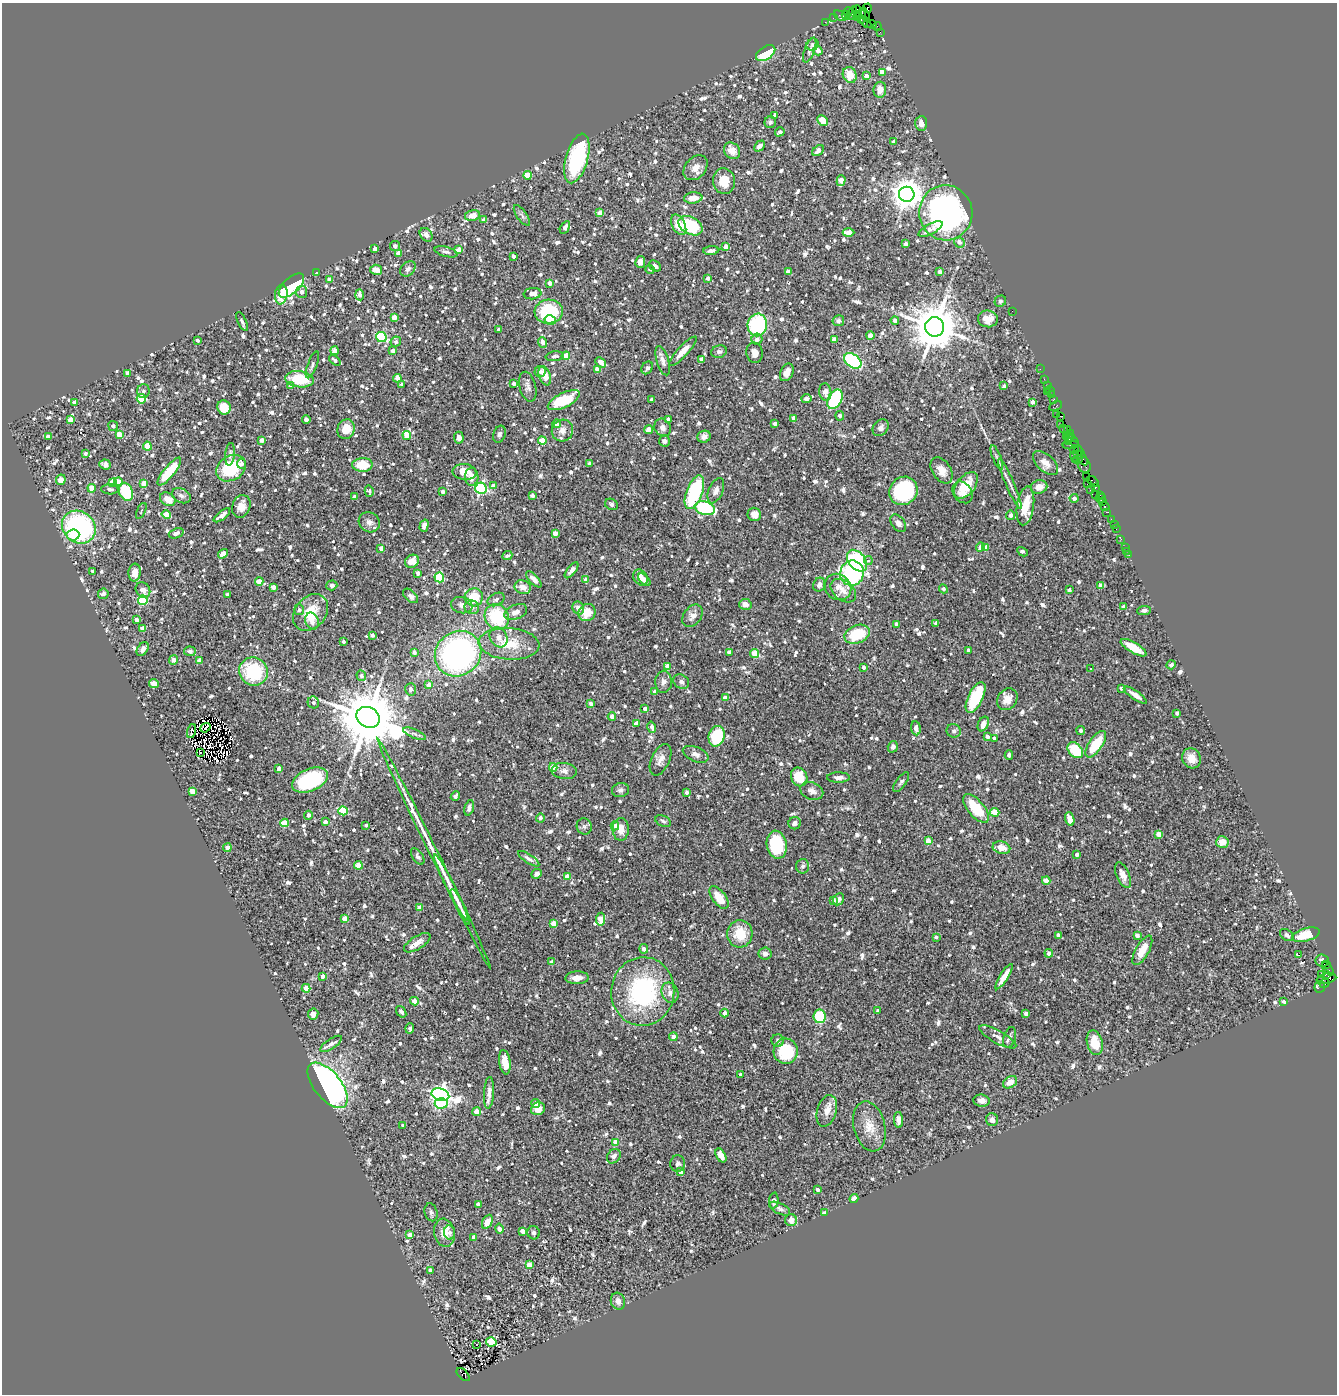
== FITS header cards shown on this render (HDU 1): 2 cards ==
NAXIS1  =                 1335
NAXIS2  =                 1392

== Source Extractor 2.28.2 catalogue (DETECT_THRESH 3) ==
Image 1335 x 1392 px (HDU 1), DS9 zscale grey, 1 PNG px = 1 image px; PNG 1339 x 1396 px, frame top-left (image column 1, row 1392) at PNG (2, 3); each listed source drawn as its Kron ellipse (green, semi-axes under 4 px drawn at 4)
Background 1.12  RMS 0.057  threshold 0.17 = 3 sigma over >= 5 px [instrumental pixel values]
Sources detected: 1340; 2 with non-positive FLUX_AUTO (blend fragments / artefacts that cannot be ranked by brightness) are neither listed nor drawn; of the other 1338, the 500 brightest by FLUX_AUTO listed and drawn (838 fainter detections omitted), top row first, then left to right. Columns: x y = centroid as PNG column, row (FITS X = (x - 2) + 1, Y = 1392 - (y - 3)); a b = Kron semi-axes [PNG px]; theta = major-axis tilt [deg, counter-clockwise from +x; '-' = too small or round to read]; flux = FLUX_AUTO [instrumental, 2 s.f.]
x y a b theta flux
867 8 5 3 - 51
857 10 4 3 - 48
848 12 4 4 - 170
852 13 7 4 62 270
861 13 6 3 52 270
846 15 4 3 - 78
865 15 6 3 -69 190
840 16 7 3 -37 42
858 16 5 3 - 380
833 18 2 2 - 16
861 19 4 3 - 170
825 22 2 2 - 20
866 22 7 2 -49 140
872 24 5 2 - 84
877 27 4 2 - 56
880 32 2 2 - 16
812 45 6 5 - 10
810 50 13 5 70 13
818 51 5 4 - 21
766 53 11 6 34 150
882 72 4 3 - 32
850 75 8 6 -64 66
866 76 4 4 - 25
880 90 8 6 83 35
775 115 4 3 - 12
823 120 5 4 - 67
770 122 6 5 - 11
921 123 7 6 - 20
780 132 5 4 - 13
894 142 4 4 - 18
759 146 6 4 45 13
732 151 9 7 -46 39
818 151 6 4 42 25
577 158 25 11 74 370
696 168 14 10 49 31
527 175 4 4 - 51
724 181 13 11 -82 68
841 181 5 4 - 66
907 194 8 7 - 6400
693 198 9 5 7 40
600 213 4 4 - 52
946 213 28 26 -80 1100
522 215 12 5 -55 12
472 216 7 5 14 32
484 220 4 4 - 11
679 225 11 6 -63 60
691 226 13 8 -29 260
565 227 7 4 58 13
930 229 13 5 28 27
849 232 6 4 -2 51
426 235 7 5 -54 15
959 242 5 5 - 20
905 244 3 3 - 16
395 246 5 5 - 11
726 247 4 4 - 28
375 249 4 4 - 26
459 250 4 4 - 43
711 251 8 4 5 13
446 252 12 5 -15 11
398 253 4 4 - 25
513 256 4 3 - 12
640 262 6 5 - 21
655 266 7 5 -34 13
408 269 9 6 43 13
650 269 4 3 - 10
376 270 6 5 - 31
317 272 3 3 - 21
788 272 4 4 - 25
940 272 4 4 - 15
708 278 4 3 - 12
329 279 4 4 - 15
550 283 4 3 - 30
291 285 16 7 42 340
302 292 6 5 - 15
532 294 9 5 7 26
281 295 10 6 83 46
360 295 5 4 - 18
1000 301 6 5 - 11
1012 311 2 2 - 30
549 312 14 12 5 250
394 317 4 4 - 38
988 319 10 8 -4 40
550 320 6 5 - 70
895 320 4 4 - 14
242 321 10 4 -65 10
838 321 6 5 - 10
757 325 11 9 80 370
935 327 9 9 - 19000
499 330 4 3 - 12
870 335 4 4 - 35
381 337 5 5 - 300
757 339 5 5 - 16
198 340 3 3 - 10
834 340 4 4 - 29
396 342 5 5 - 11
543 342 5 4 - 28
335 351 4 4 - 34
393 351 4 4 - 21
683 351 19 5 47 41
719 352 8 6 20 11
755 353 10 8 -78 26
555 356 9 5 6 11
566 356 4 4 - 72
701 359 4 3 - 17
335 360 6 4 -40 10
663 361 15 6 -73 21
853 361 10 6 -37 370
600 362 6 4 -44 34
312 365 14 4 70 11
647 368 7 5 53 12
597 369 4 4 - 39
1040 369 2 2 - 26
540 372 5 5 - 13
787 372 9 6 64 27
128 373 4 4 - 22
545 376 10 5 -69 43
397 378 4 4 - 42
300 379 14 8 -7 130
1044 379 2 2 - 41
514 383 4 3 - 9.8
402 384 4 3 - 11
1047 385 3 2 - 29
291 386 4 4 - 20
1004 386 4 3 - 10
528 387 15 8 -75 20
143 391 7 6 - 10
1047 391 2 2 - 130
1050 391 5 3 - 110
825 392 9 6 -82 24
1052 395 3 2 - 110
806 398 5 4 - 12
141 399 5 5 - 140
652 399 4 3 - 15
835 399 10 7 62 260
1053 399 3 2 - 36
564 400 17 7 26 170
74 402 4 4 - 19
1032 402 3 3 - 16
1056 406 7 3 26 86
224 407 7 6 - 61
1056 414 3 2 - 84
840 416 5 4 - 12
1061 416 4 2 - 120
794 418 4 4 - 28
668 419 4 3 - 11
71 420 4 4 - 43
306 420 4 4 - 25
557 424 4 4 - 16
775 424 3 3 - 14
1060 424 2 2 - 100
113 426 5 5 - 12
663 428 9 8 - 18
881 428 9 7 50 18
1063 428 4 2 - 47
346 429 10 8 71 51
649 429 4 4 - 39
562 430 11 10 - 27
1067 430 3 2 - 47
499 434 8 6 70 11
1069 434 4 2 - 100
119 435 4 4 - 49
407 436 4 4 - 75
1066 436 4 2 - 86
48 437 4 4 - 27
704 437 7 6 - 17
459 438 6 4 -85 20
1069 438 5 3 - 140
262 440 4 3 - 24
542 441 4 4 - 61
664 441 5 5 - 15
1073 441 7 3 -44 230
1068 442 4 2 - 100
1071 445 8 2 4 49
147 446 4 4 - 88
1074 450 4 2 - 94
1079 450 6 3 -58 210
86 453 3 3 - 13
230 454 11 4 84 10
1077 455 3 3 - 160
1074 456 5 3 - 260
997 457 13 3 -68 9.8
1082 458 8 2 -61 58
1078 459 5 3 - 130
589 463 3 3 - 13
1046 463 15 8 -43 32
105 464 6 5 - 18
242 464 5 4 - 15
362 465 10 7 2 92
1084 465 8 6 -64 360
231 468 16 12 30 220
942 470 14 9 -57 39
169 472 17 5 50 120
464 472 12 8 -5 45
1087 476 2 2 - 66
472 477 9 6 -87 24
61 480 5 4 - 26
1093 481 7 3 -45 120
112 482 4 4 - 37
118 482 4 4 - 35
144 483 4 4 - 56
1010 484 27 3 -67 23
1087 484 4 2 - 96
966 485 15 9 51 97
493 486 4 4 - 24
1039 487 8 6 21 36
1095 487 3 3 - 110
92 488 4 4 - 57
481 488 6 5 - 540
110 489 8 5 -3 14
1090 490 2 2 - 41
369 491 5 4 - 12
716 491 13 7 68 20
903 491 15 13 45 450
126 492 9 6 -68 160
443 492 4 3 - 15
694 492 18 8 69 310
963 492 12 9 -53 39
1096 494 2 2 - 50
532 495 4 4 - 17
1100 495 2 2 - 110
181 496 10 7 -27 15
355 497 4 4 - 24
1074 498 4 4 - 15
1101 498 5 3 - 120
168 499 8 6 -33 43
1103 502 3 3 - 180
611 504 7 5 -29 12
241 506 11 9 71 47
1025 506 19 8 82 110
1105 507 5 3 - 130
705 508 10 6 -17 330
141 511 8 4 66 9.7
1107 512 4 2 - 55
166 514 5 4 - 68
754 514 7 6 - 33
222 515 10 4 38 14
1011 515 4 4 - 13
1111 520 3 3 - 97
369 522 11 9 -36 22
898 523 10 6 -53 17
1114 524 2 2 - 17
424 526 6 4 72 12
79 527 18 15 -40 670
1116 529 3 2 - 55
176 533 8 5 18 21
555 533 4 4 - 41
73 535 6 5 - 36
1121 539 2 2 - 15
981 547 5 4 - 20
1125 547 2 2 - 11
381 548 4 4 - 21
986 548 4 4 - 41
1127 551 2 2 - 15
1023 552 6 3 -28 13
223 554 5 4 - 30
1129 555 2 2 - 18
507 556 5 3 - 10
868 560 4 4 - 13
412 561 7 6 - 42
857 561 12 8 -50 340
572 570 9 4 52 15
93 571 3 3 - 11
135 573 9 6 86 38
418 573 4 3 - 18
852 573 12 12 - 780
439 577 5 5 - 250
640 577 9 6 -54 35
534 579 10 4 -46 18
586 580 4 3 - 26
644 580 8 4 -43 16
259 581 4 4 - 53
332 585 5 5 - 12
819 585 7 6 - 19
1101 586 4 4 - 50
273 587 4 4 - 29
523 587 8 6 -21 29
838 587 14 12 -41 38
943 589 4 4 - 12
143 590 8 6 -51 23
1069 590 3 3 - 10
843 591 14 9 -38 34
103 594 5 5 - 16
228 595 3 3 - 13
411 596 9 5 -41 14
474 597 9 9 - 110
496 599 9 6 27 14
143 600 5 5 - 280
745 604 6 5 - 26
462 605 11 8 -15 20
472 607 7 6 - 19
1124 607 4 3 - 22
578 608 6 5 - 21
299 610 5 5 - 10
1144 610 7 4 4 12
311 612 20 15 50 99
516 612 12 7 24 25
587 613 9 8 - 70
693 616 12 8 53 27
497 617 13 11 -63 220
136 619 4 3 - 17
312 621 9 6 -68 25
936 623 4 4 - 18
897 624 4 3 - 19
143 629 4 4 - 40
857 634 13 9 22 150
372 635 4 3 - 14
498 637 10 8 -61 27
343 642 3 3 - 12
509 644 30 16 -4 120
1134 648 14 5 -30 71
143 649 7 5 56 17
969 650 4 3 - 14
190 651 6 5 - 10
414 652 4 4 - 14
729 652 4 3 - 17
458 654 24 22 40 1100
755 654 4 4 - 80
174 660 4 4 - 22
200 660 4 4 - 28
1171 665 5 4 - 11
667 666 4 4 - 29
864 667 3 3 - 18
1091 669 3 3 - 11
253 671 14 14 - 260
361 676 5 4 - 13
663 682 11 8 88 21
681 682 8 6 -32 14
154 684 5 4 - 22
429 685 4 4 - 37
1121 688 4 3 - 13
411 689 6 5 - 11
655 692 4 4 - 21
1135 695 13 4 -35 23
976 697 17 7 64 180
725 698 4 4 - 37
1007 699 12 9 53 34
313 702 6 5 - 11
591 704 4 3 - 16
645 709 4 4 - 26
1177 713 3 3 - 10
368 717 12 10 -27 37000
612 717 4 4 - 31
636 723 4 4 - 16
983 724 8 5 65 26
652 727 6 3 -75 18
205 728 6 2 39 9.8
916 728 7 5 -83 19
192 731 7 3 73 56
954 731 7 6 - 11
1081 731 4 4 - 11
414 734 12 4 -23 11
717 736 10 8 73 150
988 737 3 3 - 14
994 738 4 3 - 10
1096 744 15 6 55 140
893 747 6 5 - 14
1075 750 9 6 -48 140
201 753 3 2 - 13
696 754 13 7 -21 21
1009 755 4 4 - 11
1191 758 10 9 - 49
661 760 17 9 65 28
553 767 4 4 - 94
279 769 4 3 - 46
564 771 12 8 -7 22
799 777 9 8 - 84
838 778 11 5 0 18
310 780 19 11 24 360
901 782 12 5 54 11
621 790 8 7 - 13
192 791 4 4 - 54
812 791 12 8 -22 23
687 792 4 3 - 14
455 796 5 3 - 17
469 808 8 4 73 14
976 808 17 8 -50 130
343 811 5 4 - 160
995 812 4 4 - 100
308 815 4 4 - 14
540 818 4 4 - 16
1070 819 7 4 -73 29
663 821 8 5 -25 11
325 822 4 3 - 18
284 823 4 4 - 58
795 823 6 6 - 16
366 825 3 3 - 11
584 826 8 7 - 11
615 826 4 4 - 26
621 829 11 8 89 46
1159 834 4 4 - 46
928 841 4 4 - 54
1222 842 6 6 - 41
777 845 14 10 -80 220
227 848 4 4 - 30
1001 848 9 6 -15 47
434 853 128 4 -64 160
1077 854 4 3 - 13
418 856 9 5 -56 10
529 859 12 4 -34 13
358 865 4 4 - 70
803 866 7 6 - 12
537 874 5 4 - 11
1123 875 14 6 -67 28
567 877 4 4 - 66
1046 881 4 4 - 40
451 887 37 4 -63 44
719 897 13 6 -54 75
838 899 6 5 - 19
833 900 4 4 - 20
460 907 20 3 -63 24
420 908 4 4 - 31
345 919 4 4 - 48
600 919 6 4 82 69
554 924 4 4 - 66
740 934 13 12 - 110
1058 935 4 4 - 22
1137 935 4 3 - 19
1287 935 8 5 -36 10
1306 935 14 6 16 96
936 937 3 3 - 10
417 943 15 6 31 31
644 949 5 4 - 14
1142 950 16 6 60 58
1049 953 4 4 - 23
765 954 6 6 - 20
1298 955 4 2 - 11
1322 961 7 6 - 13
552 962 3 3 - 18
1326 964 2 2 - 310
1328 969 8 3 -51 130
1326 974 3 3 - 260
1321 975 4 2 - 32
322 976 3 3 - 21
1004 977 15 4 58 38
577 978 11 6 2 35
1326 979 10 5 11 500
1325 983 5 3 - 380
1320 987 6 5 - 190
306 988 4 4 - 58
643 991 34 31 84 520
670 993 10 8 -67 25
414 1001 4 4 - 61
1284 1001 3 3 - 13
878 1010 3 3 - 11
401 1012 6 4 -52 12
724 1013 4 4 - 20
1026 1013 3 3 - 14
313 1014 5 5 - 24
819 1016 7 6 - 150
410 1028 5 4 - 12
673 1037 4 4 - 26
998 1037 21 6 -29 24
1010 1037 10 6 72 13
778 1041 6 6 - 11
1095 1043 12 7 -76 78
331 1044 12 5 34 14
786 1051 12 12 - 180
505 1062 12 5 -81 40
740 1074 3 3 - 16
1010 1082 8 5 33 33
328 1085 27 13 -51 1600
489 1093 16 5 86 23
440 1095 9 6 -16 2000
982 1101 8 6 -7 18
441 1103 6 5 - 300
536 1103 4 4 - 30
538 1109 7 6 - 37
827 1111 16 9 74 41
476 1112 4 4 - 67
899 1120 8 4 -88 15
992 1120 6 6 - 21
403 1125 3 3 - 11
869 1126 25 15 -76 70
616 1143 4 4 - 68
721 1155 7 4 -60 29
614 1156 8 6 52 18
678 1164 8 7 - 11
681 1172 3 3 - 17
817 1189 3 3 - 14
854 1198 4 4 - 24
774 1201 8 4 86 17
478 1204 4 3 - 20
780 1209 11 5 -27 11
431 1212 9 6 -75 10
824 1213 4 3 - 11
791 1220 6 6 - 28
487 1222 7 5 62 35
500 1229 5 3 - 22
523 1231 4 3 - 21
449 1232 7 5 -83 12
444 1233 14 10 -77 49
534 1233 7 6 - 12
410 1234 4 4 - 28
474 1237 4 3 - 21
529 1265 4 4 - 62
430 1270 4 3 - 15
618 1301 8 7 - 22
491 1342 5 4 - 170
477 1345 3 3 - 47
463 1374 8 4 -46 400
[838 fainter detections neither listed nor drawn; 2 non-positive-flux detections neither listed nor drawn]